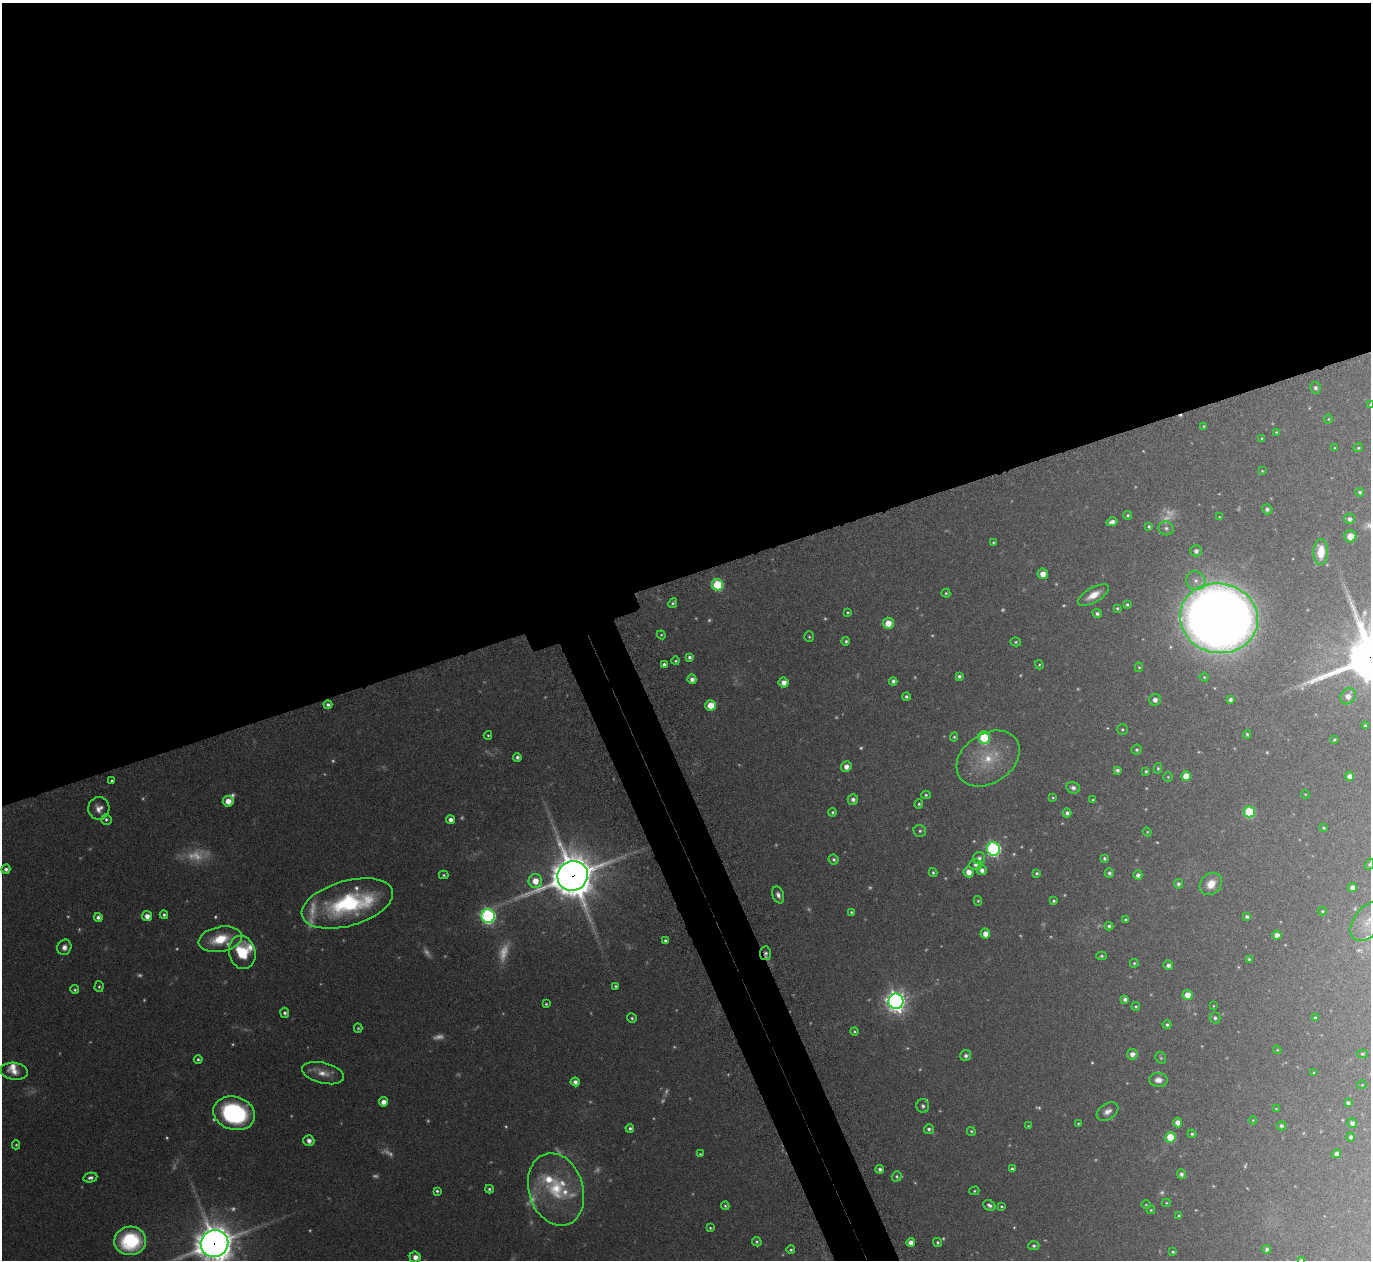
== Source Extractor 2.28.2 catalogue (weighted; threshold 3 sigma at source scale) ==
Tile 2 of 4 x 4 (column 2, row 1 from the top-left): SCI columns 1411-2779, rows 3965-5222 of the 5561 x 5540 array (HDU 1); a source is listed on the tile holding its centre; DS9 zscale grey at full resolution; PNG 1373 x 1262 px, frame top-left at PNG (2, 3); each listed source drawn as its Kron ellipse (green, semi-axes under 4 px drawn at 4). Shown black and unused: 48% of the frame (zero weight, under 5 of 9 exposures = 4% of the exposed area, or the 3 px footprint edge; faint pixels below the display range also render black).
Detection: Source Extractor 2.28.2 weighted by HDU 2 'WHT'; one run over the whole footprint, this tile lists its part. Background 0.0837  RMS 0.0035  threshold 0.0144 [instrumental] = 3 sigma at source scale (4.09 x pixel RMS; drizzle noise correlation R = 1.36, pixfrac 0.8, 0.05/0.05 arcsec/px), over >= 5 px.
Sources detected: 308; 89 too faint to see at this stretch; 1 cosmic-ray / hot-pixel residue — neither listed nor drawn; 8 inside a brighter listed object's ellipse — not listed separately; the other 210 listed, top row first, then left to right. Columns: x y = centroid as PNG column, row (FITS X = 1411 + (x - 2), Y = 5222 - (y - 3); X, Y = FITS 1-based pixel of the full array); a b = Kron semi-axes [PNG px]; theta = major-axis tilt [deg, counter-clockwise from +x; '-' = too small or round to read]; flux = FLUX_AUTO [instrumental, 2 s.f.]
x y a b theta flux
1315 388 6 5 - 0.96
1370 404 4 2 - 0.26
1328 419 4 4 - 0.35
1204 426 3 2 - 0.34
1276 432 4 4 - 0.36
1262 439 3 3 - 0.46
1334 448 4 3 - 0.27
1358 448 5 4 - 0.52
1262 471 3 2 - 0.28
1360 492 4 4 - 0.69
1267 509 5 5 - 0.85
1128 515 4 4 - 0.5
1219 517 3 3 - 0.27
1350 519 5 5 - 1.2
1112 522 5 4 - 1.5
1149 526 3 3 - 0.55
1166 528 8 7 - 1.1
1350 536 6 6 - 3.5
993 542 3 3 - 0.35
1196 551 6 5 - 1.4
1321 552 13 7 88 7.2
1043 574 5 5 - 3
1196 581 10 9 - 2.1
717 585 6 5 - 21
946 593 4 4 - 0.45
1093 595 17 7 30 4.6
673 603 5 3 - 0.61
1127 604 3 3 - 0.51
1117 608 4 4 - 0.51
848 612 3 3 - 0.41
1097 614 5 4 - 0.85
1219 618 39 35 -11 720
888 623 5 5 - 4.5
661 635 4 4 - 0.39
809 637 5 4 - 0.46
846 641 4 4 - 0.64
1016 642 5 4 - 0.5
689 657 4 3 - 0.81
676 661 4 4 - 0.46
664 664 4 4 - 0.95
1039 665 4 4 - 0.37
1139 667 5 4 - 0.39
959 676 4 3 - 0.85
1204 677 4 4 - 0.34
692 679 4 4 - 1.5
893 681 4 4 - 1
784 682 5 5 - 2.4
1348 696 8 7 - 2.9
906 697 4 4 - 0.7
1155 700 6 5 - 1.6
1230 700 4 4 - 1
328 705 4 4 - 1.1
711 705 5 5 - 6.3
1365 726 4 3 - 0.83
1122 729 5 5 - 0.52
1247 734 4 3 - 0.57
488 735 4 4 - 0.41
954 737 4 4 - 0.44
984 738 6 5 - 19
1334 740 3 3 - 0.35
1137 750 5 4 - 0.64
517 757 4 4 - 0.96
988 758 34 25 34 15
846 767 5 5 - 2.1
1158 768 5 4 - 0.47
1117 770 4 4 - 0.93
1146 771 3 3 - 0.57
1186 776 5 5 - 5.2
1350 776 4 4 - 2
1168 777 5 5 - 0.39
112 781 4 4 - 0.65
1073 788 7 5 -12 1.3
1305 794 4 3 - 0.28
926 795 5 4 - 0.54
1053 797 4 3 - 0.35
853 799 5 5 - 1.4
1093 800 3 3 - 0.43
228 801 5 5 - 3.5
919 804 4 4 - 0.48
99 808 11 10 - 2.8
833 812 4 4 - 0.56
1249 812 5 5 - 20
1067 813 4 4 - 1.1
106 819 5 5 - 0.62
451 820 4 4 - 1.8
1324 828 4 3 - 0.44
920 831 6 6 - 0.69
1147 832 4 4 - 0.3
993 849 7 6 - 67
979 858 6 6 - 1.3
1104 858 4 4 - 0.62
834 859 5 4 - 0.7
1370 864 6 3 61 0.51
975 865 6 5 - 1.1
6 869 4 4 - 1.2
982 870 5 5 - 1.6
969 872 5 5 - 2.8
933 873 4 4 - 0.56
1037 873 4 4 - 0.64
1109 873 5 4 - 0.84
444 875 5 4 - 0.51
1138 875 4 4 - 1.2
573 876 15 14 - 1400
535 881 7 6 - 4.9
1178 884 4 4 - 0.95
1211 884 12 10 46 4.6
1352 888 4 4 - 2.1
778 895 9 5 -69 1.4
978 901 5 4 - 0.41
1054 901 4 4 - 0.62
347 903 47 22 16 39
1322 911 4 4 - 0.38
851 912 4 4 - 0.43
164 915 4 4 - 0.76
147 916 5 5 - 2.7
488 916 7 6 - 84
98 917 4 4 - 1.2
1247 917 4 4 - 0.8
1125 920 3 3 - 0.47
1368 921 22 14 53 5.1
1109 926 4 4 - 0.75
985 934 5 5 - 3
1277 935 4 4 - 2.2
220 939 22 12 10 11
665 941 4 3 - 0.99
64 947 8 7 - 1.9
242 952 17 13 -76 14
765 953 7 5 86 0.84
1102 956 5 4 - 0.57
1249 959 4 4 - 0.51
1134 963 4 4 - 0.45
1168 965 5 4 - 1.3
616 986 4 3 - 0.42
99 987 5 4 - 0.53
75 990 4 4 - 0.54
1188 995 5 5 - 4.1
1125 999 4 4 - 1.1
896 1001 8 7 - 230
546 1004 3 3 - 0.5
1136 1006 4 4 - 0.42
1213 1006 4 4 - 0.26
285 1013 5 4 - 0.9
632 1018 5 4 - 0.57
1215 1018 6 5 - 0.82
1315 1018 3 3 - 0.44
1167 1025 4 4 - 0.65
358 1028 4 4 - 0.44
854 1031 4 4 - 0.43
1277 1050 4 3 - 0.31
1132 1054 5 5 - 2
1362 1054 5 4 - 0.49
966 1056 5 5 - 1.2
1161 1058 6 5 - 0.5
198 1059 4 4 - 0.58
14 1071 13 8 -8 3
323 1073 21 10 -14 4.2
1314 1073 4 3 - 0.32
1158 1080 9 7 -6 2.2
575 1082 4 4 - 1.6
1362 1085 4 3 - 0.21
383 1102 4 4 - 2.4
1348 1103 4 3 - 0.78
923 1106 7 6 - 0.94
1276 1109 4 3 - 0.31
1107 1111 12 8 34 2
234 1113 21 16 -16 45
1253 1120 4 3 - 0.3
1178 1122 5 4 - 2.3
1352 1123 5 4 - 1.4
1078 1124 3 3 - 0.32
1028 1126 4 3 - 0.33
1281 1126 4 4 - 0.84
630 1128 4 4 - 0.76
929 1129 5 4 - 0.9
971 1131 5 4 - 0.52
1192 1134 4 4 - 0.56
1170 1137 5 5 - 10
1351 1137 4 4 - 0.87
309 1141 5 5 - 1.8
16 1145 4 4 - 0.41
700 1154 3 3 - 0.37
1336 1154 4 4 - 1.5
880 1169 4 4 - 1.1
1012 1169 4 4 - 0.75
1181 1174 5 4 - 0.97
897 1176 5 5 - 0.54
90 1178 7 4 12 1.1
489 1189 4 4 - 0.65
556 1189 37 27 -73 21
437 1191 4 3 - 0.59
974 1191 5 4 - 0.4
1166 1203 4 4 - 0.34
989 1205 6 5 - 1
1146 1205 5 3 - 0.31
725 1206 4 4 - 0.49
1001 1206 4 4 - 0.44
1151 1210 4 4 - 0.4
1179 1216 4 3 - 0.48
710 1228 3 3 - 0.39
130 1241 16 14 4 30
757 1242 5 4 - 0.55
911 1242 4 4 - 2.2
938 1242 5 4 - 0.56
214 1244 14 13 - 780
1034 1246 5 4 - 0.72
1267 1249 4 4 - 1
791 1250 4 4 - 0.54
1173 1252 4 3 - 0.45
415 1257 5 5 - 2.3
1301 1260 4 3 - 0.49
Overlapping masked pixels (flux is a lower limit): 3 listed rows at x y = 573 876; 765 953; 214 1244
Isophote crosses this tile's border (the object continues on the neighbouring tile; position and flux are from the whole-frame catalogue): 5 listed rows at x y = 1370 404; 1370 864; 1368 921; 214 1244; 1301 1260